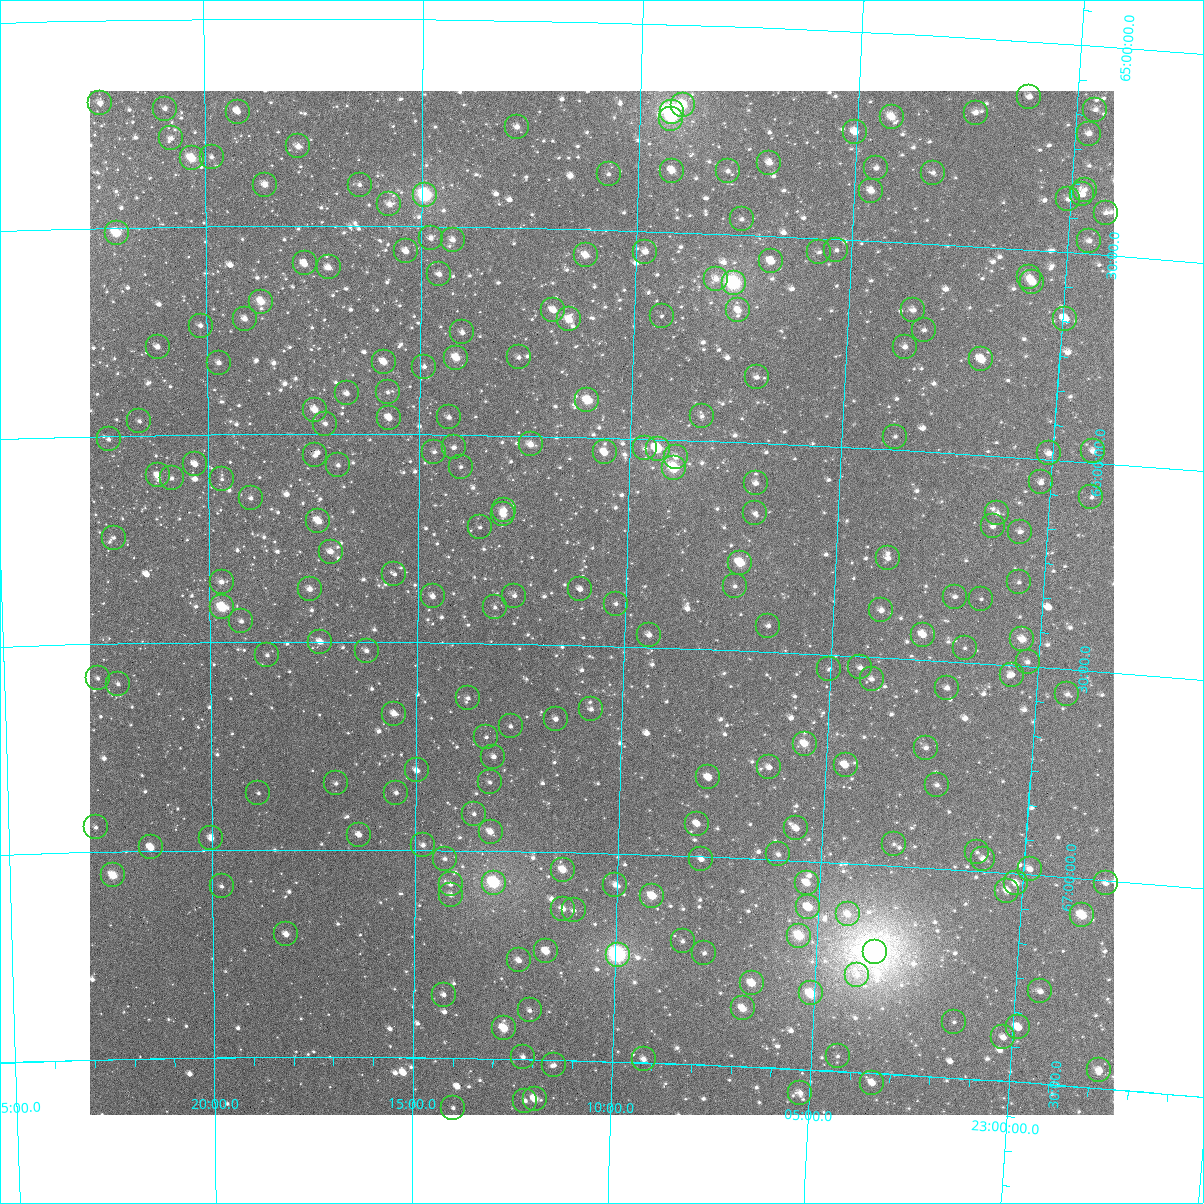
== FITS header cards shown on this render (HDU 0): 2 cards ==
NAXIS1  =                 1024
NAXIS2  =                 1024

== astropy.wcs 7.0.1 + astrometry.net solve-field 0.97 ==
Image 1024 x 1024 px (HDU 0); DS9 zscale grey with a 90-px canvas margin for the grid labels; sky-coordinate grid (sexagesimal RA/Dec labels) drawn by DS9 from the SOLVED WCS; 226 Tycho-2 reference stars matched to detected sources circled (green)
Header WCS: RA---TAN-SIP/DEC--TAN-SIP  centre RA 23:10:35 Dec +66:24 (347.64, +66.40 deg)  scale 8.66 arcsec/px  FOV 147.9' x 147.9'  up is +178 deg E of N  parity flipped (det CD > 0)
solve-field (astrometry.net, Tycho-2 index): VERIFIED the header's WCS against the Tycho-2 star catalogue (verified at 6 index scales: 11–226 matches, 0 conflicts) and refined it, rather than solving blind
Solved WCS: RA---TAN-SIP/DEC--TAN-SIP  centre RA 23:10:34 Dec +66:24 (347.64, +66.40 deg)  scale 8.67 arcsec/px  FOV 147.9' x 147.9'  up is +178 deg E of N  parity flipped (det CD > 0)
The solver's refit moves the header's centre by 0.16 arcsec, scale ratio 1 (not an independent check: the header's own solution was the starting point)
Tycho-2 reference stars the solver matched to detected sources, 226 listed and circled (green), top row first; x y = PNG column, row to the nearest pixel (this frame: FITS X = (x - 90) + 1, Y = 1024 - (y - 91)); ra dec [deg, ICRS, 3 dp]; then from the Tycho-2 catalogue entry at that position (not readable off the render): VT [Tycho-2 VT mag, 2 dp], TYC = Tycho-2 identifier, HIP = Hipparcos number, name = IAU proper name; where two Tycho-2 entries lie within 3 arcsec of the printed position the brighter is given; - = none
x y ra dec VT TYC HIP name
1029 97 345.275 +65.133 10.40 4286-389-1 - -
100 103 350.598 +65.199 10.23 4287-255-1 - -
683 105 347.256 +65.193 8.73 4287-1647-1 114309 -
165 109 350.226 +65.215 10.79 4287-559-1 - -
1095 110 344.894 +65.153 10.93 4286-115-1 - -
238 112 349.809 +65.224 10.79 4287-353-1 - -
672 112 347.318 +65.211 6.66 4287-2122-1 114327 -
976 113 345.577 +65.179 11.19 4286-305-1 - -
892 117 346.056 +65.200 9.55 4286-113-1 - -
671 119 347.318 +65.229 10.07 4287-911-1 - -
517 127 348.204 +65.257 10.26 4287-131-1 - -
855 132 346.262 +65.241 10.30 4286-253-1 - -
1089 134 344.920 +65.211 10.53 4286-49-1 - -
171 138 350.193 +65.287 10.75 4287-1169-1 - -
298 146 349.461 +65.308 10.37 4287-165-1 - -
212 157 349.962 +65.332 11.15 4287-1335-1 - -
192 158 350.076 +65.335 8.80 4287-225-1 - -
769 163 346.746 +65.324 9.78 4286-425-1 - -
876 168 346.129 +65.325 11.37 4286-173-1 - -
672 171 347.305 +65.352 9.48 4287-597-1 - -
728 171 346.983 +65.349 11.09 4286-25-1 - -
933 173 345.802 +65.329 11.37 4286-337-1 - -
609 174 347.671 +65.365 11.22 4287-913-1 - -
265 185 349.656 +65.400 9.86 4287-763-1 - -
360 185 349.108 +65.400 11.32 4287-299-1 - -
1085 190 344.921 +65.347 11.00 4286-247-1 - -
871 191 346.151 +65.380 9.98 4286-301-1 - -
1082 194 344.932 +65.358 10.26 4286-101-1 - -
425 195 348.728 +65.424 7.28 4287-1029-1 114769 -
1068 199 345.011 +65.372 11.07 4286-213-1 - -
389 204 348.935 +65.446 10.79 4287-1369-1 - -
1106 213 344.792 +65.399 11.27 4286-1258-1 - -
742 219 346.891 +65.463 11.08 4286-405-1 - -
117 233 350.518 +65.512 8.67 4287-319-1 115365 -
431 238 348.694 +65.527 11.07 4287-1695-1 - -
453 240 348.567 +65.531 10.41 4287-901-1 - -
1089 241 344.875 +65.468 10.79 4286-325-1 - -
836 250 346.335 +65.527 11.50 4286-259-1 - -
406 251 348.837 +65.560 10.38 4287-1143-1 - -
645 252 347.444 +65.549 11.69 4287-1095-1 - -
819 252 346.436 +65.534 11.53 4286-45-1 - -
586 255 347.791 +65.562 9.70 4287-845-1 - -
771 261 346.711 +65.561 9.86 4286-243-1 - -
305 263 349.426 +65.590 10.03 4287-627-1 - -
329 267 349.287 +65.599 10.07 4287-715-1 - -
439 274 348.642 +65.613 10.42 4287-449-1 - -
1029 277 345.212 +65.564 11.02 4286-65-1 - -
716 279 347.027 +65.609 10.41 4286-373-1 - -
1032 282 345.187 +65.576 9.31 4286-185-1 113626 -
734 283 346.925 +65.617 7.03 4286-135-1 114203 -
261 302 349.680 +65.682 9.30 4291-7-1 115095 -
553 310 347.971 +65.696 9.96 4291-1182-1 - -
738 310 346.891 +65.682 10.21 4290-58-1 - -
913 310 345.871 +65.662 10.49 4290-256-1 - -
662 316 347.338 +65.703 11.73 4291-1185-1 - -
245 319 349.776 +65.723 10.78 4291-1104-1 - -
569 319 347.880 +65.717 9.39 4291-1138-1 - -
1065 319 344.983 +65.660 10.00 4290-280-1 - -
201 326 350.036 +65.738 11.02 4291-1102-1 - -
924 330 345.801 +65.708 11.21 4290-196-1 - -
462 332 348.503 +65.753 10.80 4291-1085-1 - -
158 347 350.289 +65.788 10.74 4291-1006-1 - -
905 347 345.907 +65.751 10.68 4290-148-1 - -
519 357 348.169 +65.811 11.11 4291-1014-1 - -
456 358 348.535 +65.814 9.14 4291-942-1 - -
981 359 345.456 +65.771 9.47 4290-94-1 - -
384 362 348.961 +65.826 9.67 4291-1033-1 - -
219 363 349.930 +65.828 10.56 4291-932-1 - -
424 367 348.724 +65.837 10.97 4291-1074-1 - -
757 377 346.767 +65.842 11.47 4290-170-1 - -
388 392 348.937 +65.899 11.70 4291-767-1 - -
347 393 349.179 +65.902 11.13 4291-1000-1 - -
587 400 347.760 +65.911 9.25 4291-1072-1 - -
315 410 349.366 +65.942 9.68 4291-778-1 - -
702 416 347.082 +65.940 11.21 4290-352-1 - -
449 417 348.574 +65.958 10.92 4291-930-1 - -
389 418 348.928 +65.961 10.06 4291-990-1 - -
139 421 350.403 +65.966 11.25 4291-881-1 - -
325 424 349.305 +65.975 10.83 4291-822-1 - -
895 437 345.936 +65.968 11.40 4290-68-1 - -
109 439 350.587 +66.008 11.16 4291-876-1 - -
531 444 348.090 +66.020 10.03 4291-1071-1 - -
454 447 348.540 +66.030 11.25 4291-754-1 - -
645 448 347.411 +66.022 11.35 4291-576-1 - -
658 449 347.337 +66.022 8.83 4291-1198-1 - -
1093 451 344.763 +65.972 11.00 4290-140-1 - -
434 452 348.658 +66.041 11.16 4291-596-1 - -
605 452 347.650 +66.035 9.61 4291-804-1 - -
1049 453 345.023 +65.985 10.90 4290-80-1 - -
315 455 349.365 +66.052 11.48 4291-755-1 - -
676 457 347.226 +66.040 10.61 4291-662-1 - -
195 464 350.077 +66.071 10.47 4291-703-1 - -
338 465 349.229 +66.075 10.93 4291-996-1 - -
461 467 348.501 +66.077 11.78 4291-993-1 - -
674 468 347.237 +66.066 8.09 4291-715-1 114302 -
158 475 350.299 +66.097 10.48 4291-505-1 - -
172 478 350.216 +66.104 11.33 4291-617-1 - -
222 479 349.918 +66.108 11.78 4291-864-1 - -
1041 482 345.058 +66.056 11.40 4290-92-1 - -
756 483 346.744 +66.096 10.65 4290-102-1 114140 -
1091 497 344.752 +66.083 11.63 4290-204-1 - -
251 498 349.748 +66.155 11.10 4291-871-1 - -
504 510 348.239 +66.180 10.96 4291-994-1 - -
755 513 346.745 +66.168 11.34 4290-760-1 - -
997 513 345.305 +66.138 11.05 4290-819-1 - -
503 514 348.243 +66.190 9.89 4291-884-1 - -
318 521 349.348 +66.209 9.37 4291-797-1 - -
993 526 345.325 +66.170 10.82 4290-790-1 - -
480 527 348.381 +66.221 12.01 4291-477-1 - -
1020 532 345.161 +66.178 10.64 4290-719-1 - -
114 538 350.568 +66.245 12.16 4291-981-1 - -
331 552 349.272 +66.283 10.28 4291-633-1 - -
888 558 345.938 +66.261 10.28 4290-707-1 - -
740 563 346.819 +66.289 8.81 4290-532-1 114170 -
394 574 348.890 +66.338 11.71 4291-447-1 - -
222 582 349.926 +66.355 10.78 4291-333-1 - -
1019 582 345.149 +66.300 11.60 4290-786-1 - -
735 586 346.848 +66.346 11.29 4290-690-1 - -
310 589 349.396 +66.374 10.34 4291-150-1 - -
580 589 347.774 +66.365 11.05 4291-517-1 - -
433 596 348.659 +66.389 10.52 4291-419-1 - -
514 596 348.168 +66.385 10.67 4291-1064-1 - -
955 597 345.526 +66.344 11.15 4290-712-1 - -
981 599 345.368 +66.346 11.69 4290-715-1 - -
616 604 347.557 +66.398 11.22 4291-454-1 - -
222 607 349.925 +66.416 8.34 4291-138-1 115174 -
495 607 348.284 +66.413 11.49 4291-866-1 - -
881 610 345.961 +66.387 10.43 4290-691-1 - -
241 621 349.810 +66.451 11.36 4291-16-1 - -
768 626 346.635 +66.438 10.94 4290-663-1 - -
649 635 347.352 +66.471 11.03 4291-919-1 - -
923 635 345.704 +66.440 9.41 4290-477-1 - -
1022 639 345.104 +66.437 9.63 4290-616-1 - -
320 642 349.335 +66.500 10.02 4291-270-1 114987 -
965 648 345.447 +66.466 11.77 4290-700-1 - -
367 651 349.055 +66.521 10.74 4291-252-1 - -
267 655 349.655 +66.533 11.32 4291-504-1 - -
1028 662 345.064 +66.490 11.77 4290-794-1 - -
860 667 346.070 +66.527 10.69 4290-549-1 - -
829 669 346.257 +66.536 11.40 4290-403-1 - -
1012 675 345.154 +66.523 11.18 4290-578-1 - -
98 678 350.680 +66.583 11.50 4291-496-1 - -
872 679 345.998 +66.554 10.71 4290-562-1 - -
118 684 350.558 +66.597 11.63 4291-388-1 - -
947 688 345.540 +66.565 11.31 4290-263-1 - -
1067 694 344.811 +66.560 11.56 4290-688-1 - -
468 698 348.439 +66.633 11.15 4291-331-1 - -
591 709 347.689 +66.654 11.18 4291-211-1 - -
394 714 348.885 +66.672 10.46 4291-408-1 - -
556 719 347.902 +66.679 11.28 4291-568-1 - -
511 726 348.176 +66.699 11.37 4291-66-1 - -
486 737 348.324 +66.726 11.59 4291-309-1 - -
805 744 346.384 +66.718 9.36 4290-189-1 - -
926 748 345.644 +66.712 11.34 4290-667-1 - -
493 757 348.277 +66.773 10.85 4291-136-1 - -
846 765 346.126 +66.764 10.00 4290-179-1 113944 -
769 767 346.594 +66.778 10.92 4290-311-1 - -
417 770 348.745 +66.809 10.36 4291-188-1 - -
708 777 346.962 +66.809 10.91 4290-201-1 - -
490 782 348.297 +66.834 11.75 4291-392-1 - -
336 783 349.237 +66.841 11.88 4291-824-1 - -
937 785 345.565 +66.799 11.62 4290-479-1 - -
258 793 349.713 +66.864 11.84 4291-34-1 - -
396 793 348.868 +66.863 11.01 4291-253-1 - -
474 814 348.390 +66.912 11.30 4291-363-1 - -
697 824 347.020 +66.921 10.28 4290-789-1 - -
96 827 350.712 +66.941 11.49 4291-711-1 - -
796 828 346.411 +66.922 10.46 4290-777-1 - -
491 832 348.287 +66.954 9.92 4291-647-1 - -
359 835 349.094 +66.964 10.38 4291-119-1 - -
211 838 350.006 +66.972 10.52 4291-637-1 - -
894 844 345.807 +66.947 11.73 4290-463-1 - -
423 845 348.701 +66.988 11.17 4291-60-1 - -
151 847 350.376 +66.992 10.30 4291-449-1 - -
977 852 345.294 +66.954 11.70 4290-399-1 - -
778 854 346.512 +66.986 10.87 4290-285-1 - -
445 859 348.566 +67.021 11.61 4291-125-1 - -
701 859 346.985 +67.006 10.93 4290-454-1 - -
983 859 345.254 +66.969 11.36 4290-491-1 - -
1030 869 344.961 +66.987 10.25 4290-721-1 - -
563 870 347.836 +67.042 9.38 4291-1135-1 - -
113 875 350.612 +67.058 8.74 4291-208-1 - -
494 883 348.259 +67.076 7.94 4291-280-1 114605 -
807 883 346.329 +67.052 9.85 4290-259-1 - -
1016 883 345.041 +67.023 9.85 4290-643-1 - -
1106 883 344.490 +67.007 10.50 4290-641-1 - -
451 884 348.528 +67.082 11.56 4291-474-1 - -
615 885 347.510 +67.074 10.60 4291-446-1 - -
222 886 349.943 +67.088 11.45 4291-28-1 - -
1007 891 345.092 +67.042 9.73 4290-692-1 113587 -
451 895 348.526 +67.107 11.31 4291-1062-1 - -
652 896 347.279 +67.099 8.84 4291-634-1 - -
808 907 346.312 +67.110 9.41 4290-427-1 - -
563 909 347.830 +67.135 10.15 4291-190-1 - -
574 910 347.762 +67.138 11.73 4291-1137-1 - -
848 914 346.066 +67.122 11.32 4290-337-1 - -
1082 915 344.618 +67.088 9.11 4290-569-1 113437 -
286 934 349.545 +67.204 10.12 4291-10-1 - -
799 936 346.360 +67.179 8.54 4290-125-1 - -
683 941 347.082 +67.205 11.07 4290-331-1 - -
546 951 347.929 +67.239 9.64 4291-106-1 - -
875 952 345.887 +67.209 5.37 4290-1302-1 113864 -
704 953 346.945 +67.231 11.17 4290-345-1 - -
618 955 347.482 +67.242 6.65 4291-1206-1 114377 -
519 960 348.098 +67.262 10.13 4291-1113-1 - -
857 975 345.990 +67.268 11.81 4290-349-1 - -
752 983 346.641 +67.299 9.18 4290-149-1 - -
1040 991 344.844 +67.278 10.65 4290-613-1 - -
811 993 346.271 +67.317 8.61 4290-303-1 - -
444 995 348.563 +67.347 11.10 4291-564-1 - -
743 1008 346.691 +67.361 9.40 4290-287-1 - -
530 1010 348.023 +67.382 10.92 4291-487-1 - -
954 1022 345.368 +67.366 12.10 4290-275-1 - -
1018 1027 344.968 +67.368 10.65 4290-219-1 - -
504 1028 348.180 +67.426 8.96 4291-142-1 - -
1003 1037 345.053 +67.395 10.58 4290-339-1 - -
838 1056 346.082 +67.464 11.82 4290-445-1 - -
523 1057 348.058 +67.494 10.89 4291-62-1 - -
644 1059 347.300 +67.492 10.53 4291-168-1 - -
554 1065 347.861 +67.512 11.33 4477-967-1 - -
1099 1070 344.440 +67.457 9.74 4290-486-1 - -
872 1083 345.857 +67.524 10.14 4477-952-1 - -
800 1093 346.306 +67.557 10.43 4477-1085-1 - -
535 1099 347.979 +67.594 9.79 4477-891-1 - -
525 1101 348.040 +67.599 11.21 4478-284-1 - -
453 1108 348.493 +67.620 11.59 4478-552-1 - -